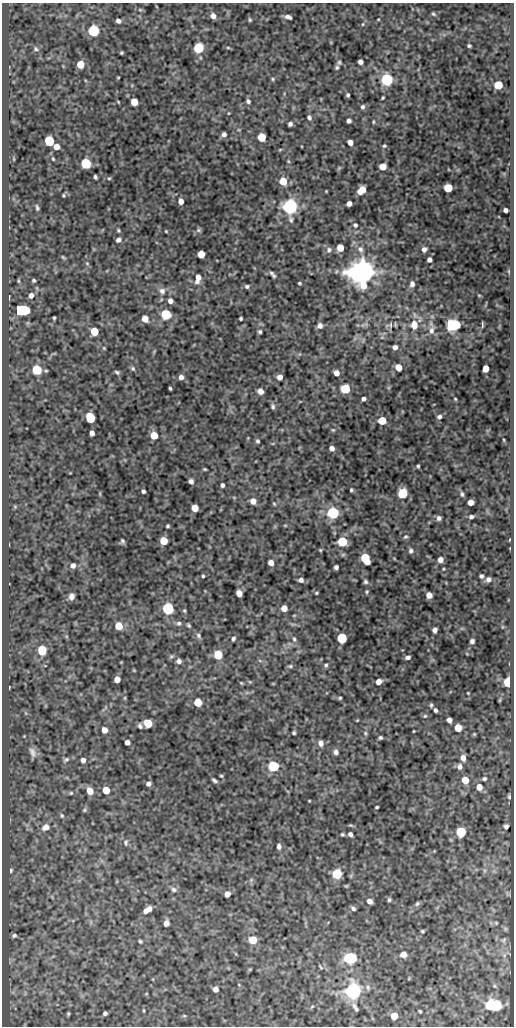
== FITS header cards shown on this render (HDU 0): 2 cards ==
NAXIS1  =                  512
NAXIS2  =                 1024

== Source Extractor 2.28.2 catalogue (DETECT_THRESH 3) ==
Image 512 x 1024 px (HDU 0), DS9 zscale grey, 1 PNG px = 1 image px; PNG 516 x 1028 px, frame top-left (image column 1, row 1024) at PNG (2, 3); no overlay
Background 49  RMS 0.54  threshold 1.63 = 3 sigma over >= 5 px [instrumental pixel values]
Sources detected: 271; all 271 listed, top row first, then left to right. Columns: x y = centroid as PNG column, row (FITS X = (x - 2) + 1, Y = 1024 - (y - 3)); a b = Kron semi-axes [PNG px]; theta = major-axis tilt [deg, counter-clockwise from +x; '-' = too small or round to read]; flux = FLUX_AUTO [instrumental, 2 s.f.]
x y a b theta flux
140 10 6 4 -1 48
433 14 6 4 -39 54
213 16 5 5 - 220
288 17 7 4 -15 140
378 19 4 3 - 27
250 20 5 4 - 49
118 21 5 4 - 140
363 24 5 3 - 35
94 31 6 5 - 5900
469 46 4 3 - 57
199 48 6 5 - 3500
228 48 6 3 -1 42
36 49 7 7 - 97
121 53 3 3 - 47
339 62 6 5 - 68
360 62 4 4 - 160
80 64 5 5 - 790
337 67 5 5 - 63
118 77 3 2 - 28
273 79 5 4 - 46
387 80 6 6 - 7200
498 85 5 5 - 1400
348 95 4 3 - 76
383 98 4 3 - 43
248 101 5 5 - 94
118 102 4 3 - 31
134 102 5 5 - 690
363 107 6 5 - 84
228 113 4 3 - 26
309 118 5 4 - 84
349 121 4 4 - 110
373 122 4 4 - 38
290 124 4 4 - 97
224 134 5 5 - 130
262 137 5 5 - 1300
49 141 6 5 - 2300
350 142 5 4 - 250
384 146 5 4 - 49
56 147 5 5 - 300
53 159 4 3 - 40
288 161 5 3 - 38
86 164 6 5 - 3900
383 167 5 5 - 630
339 168 5 5 - 40
95 177 4 3 - 72
109 178 5 4 - 40
283 181 5 5 - 920
448 188 5 5 - 1300
362 190 7 5 45 630
326 191 3 2 - 26
63 195 4 4 - 43
181 201 5 4 - 270
349 203 5 4 - 180
290 207 6 6 - 18000
37 208 7 4 -75 66
505 210 4 4 - 120
355 225 6 5 - 78
118 230 5 4 - 47
198 230 7 5 21 70
166 231 3 3 - 31
118 240 5 4 - 140
340 248 5 5 - 760
360 249 8 7 - 150
424 249 5 4 - 150
329 250 8 7 - 120
201 254 5 5 - 750
63 257 6 4 -31 46
429 260 4 4 - 150
87 263 6 4 -2 39
509 271 7 4 -82 49
362 272 7 7 - 85000
273 274 7 3 -50 92
198 278 11 6 76 290
34 280 4 4 - 57
18 281 6 4 -89 44
299 283 3 3 - 47
412 284 6 5 - 130
247 286 5 4 - 73
37 288 6 3 -71 41
162 291 8 8 - 180
31 295 6 5 - 190
479 295 5 3 - 31
170 301 5 5 - 150
22 310 11 6 -2 3500
166 314 6 5 - 3400
54 318 4 3 - 50
145 319 5 5 - 490
241 319 3 3 - 58
390 325 11 7 13 140
414 325 5 4 - 1100
452 325 10 6 2 7200
482 325 7 2 90 46
320 326 6 6 - 160
432 330 12 7 78 190
94 331 5 5 - 1200
260 332 4 4 - 63
395 347 4 4 - 160
104 348 5 4 - 40
398 367 5 5 - 570
133 369 6 5 - 66
485 369 5 5 - 610
37 370 6 5 - 2400
117 372 6 4 -29 68
336 373 5 4 - 260
181 377 5 5 - 150
280 377 5 4 - 230
170 388 3 3 - 52
345 389 5 5 - 2300
260 391 5 5 - 280
364 399 4 4 - 95
455 399 4 3 - 34
273 406 6 4 -77 81
439 417 5 4 - 90
90 418 6 5 - 2300
382 421 5 5 - 1200
333 430 5 4 - 38
92 433 5 4 - 170
154 435 5 5 - 930
504 440 4 3 - 30
258 441 5 4 - 64
332 448 5 4 - 190
418 466 3 3 - 49
205 469 3 3 - 40
191 481 5 4 - 130
222 485 4 4 - 96
351 490 3 3 - 50
143 491 4 4 - 89
402 493 6 5 - 2600
100 494 6 3 -73 38
462 494 7 5 -80 80
253 501 5 5 - 280
471 502 5 5 - 380
274 504 5 4 - 40
15 507 5 3 - 31
195 508 5 5 - 640
333 513 6 5 - 6100
471 517 5 4 - 96
439 518 5 5 - 110
285 525 5 3 - 36
167 526 3 3 - 54
405 537 6 5 - 61
122 541 5 4 - 71
164 541 5 5 - 1000
342 542 5 5 - 2600
320 550 4 4 - 39
411 551 6 5 - 90
365 558 7 5 -63 2400
440 560 5 4 - 250
271 563 5 4 - 240
73 565 5 5 - 160
336 567 4 4 - 110
203 576 3 3 - 49
481 576 4 4 - 75
488 579 6 5 - 140
301 580 6 5 - 150
365 582 5 5 - 77
367 592 5 4 - 48
239 593 5 5 - 420
316 593 4 3 - 43
429 595 5 5 - 330
71 596 6 5 - 160
284 608 5 5 - 380
168 609 6 5 - 7500
184 611 5 4 - 45
179 623 7 6 - 89
189 625 5 4 - 57
119 626 5 5 - 930
435 630 5 4 - 180
198 635 7 6 - 89
342 638 5 5 - 4100
233 639 5 4 - 85
294 639 8 5 -79 93
472 641 5 4 - 120
42 650 6 5 - 1800
218 655 6 5 - 1600
408 657 5 3 - 130
179 661 5 5 - 130
260 661 6 4 -20 51
326 665 5 4 - 61
290 666 7 4 8 62
117 679 5 5 - 380
250 682 6 3 -18 37
379 682 5 4 - 320
508 682 6 4 89 3200
241 683 4 3 - 35
9 687 4 2 - 27
468 693 3 2 - 28
340 698 3 3 - 47
500 700 6 4 89 41
198 702 5 5 - 1300
431 705 5 3 - 56
435 710 4 3 - 74
26 713 6 4 -89 53
425 716 5 5 - 47
357 720 4 2 - 28
449 720 5 4 - 150
148 723 6 5 - 1400
140 726 6 5 - 92
458 728 5 5 - 850
104 730 5 5 - 310
414 731 3 2 - 28
294 733 4 3 - 53
365 733 5 4 - 49
474 734 5 4 - 40
24 736 3 3 - 27
380 737 3 3 - 61
127 742 4 4 - 200
321 743 6 5 - 180
32 752 16 9 -64 240
336 752 5 4 - 120
463 758 6 5 - 240
66 760 9 6 23 97
83 760 5 5 - 160
273 766 6 5 - 4500
460 767 7 6 - 170
221 776 4 3 - 41
484 778 6 5 - 71
214 780 5 3 - 78
465 780 6 5 - 650
148 784 4 4 - 130
479 787 6 6 - 370
106 790 5 5 - 700
90 791 6 5 - 500
71 793 6 5 - 59
509 796 6 4 -88 62
309 801 3 2 - 26
377 807 3 3 - 45
85 810 6 5 - 63
62 816 7 6 - 69
46 827 10 8 28 300
506 827 5 4 - 97
461 832 6 5 - 3000
342 834 4 4 - 51
350 834 4 4 - 110
126 842 8 6 -89 94
279 846 5 4 - 120
11 870 5 4 - 68
337 874 6 5 - 2600
251 880 6 4 46 59
174 890 8 6 -8 110
227 894 5 5 - 330
389 900 5 4 - 63
369 901 5 4 - 190
417 904 6 5 - 69
149 909 5 4 - 170
353 909 6 4 -34 84
146 911 5 4 - 150
166 923 5 5 - 210
422 931 3 3 - 45
14 935 5 4 - 72
253 940 5 5 - 960
504 940 7 3 54 45
140 941 4 3 - 48
403 954 6 5 - 260
350 958 7 6 - 5800
320 967 6 3 -43 36
250 969 6 3 19 30
494 986 4 4 - 38
368 987 7 6 - 100
216 989 5 5 - 190
353 991 6 6 - 22000
490 1005 6 5 - 4400
496 1005 6 5 - 3500
312 1006 5 4 - 38
356 1009 6 4 -49 68
143 1010 4 3 - 33
420 1011 3 3 - 45
105 1013 4 4 - 90
68 1014 3 2 - 38
184 1016 5 3 - 39
394 1016 5 5 - 650